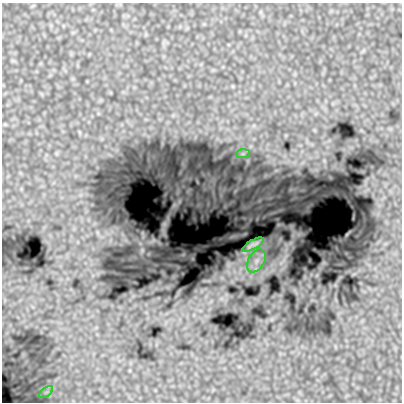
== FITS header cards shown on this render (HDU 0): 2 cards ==
NAXIS1  =                  400
NAXIS2  =                  400

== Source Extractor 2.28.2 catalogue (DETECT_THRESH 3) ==
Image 400 x 400 px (HDU 0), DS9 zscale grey, 1 PNG px = 1 image px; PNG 404 x 404 px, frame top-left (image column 1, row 400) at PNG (2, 3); each listed source drawn as its Kron ellipse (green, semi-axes under 4 px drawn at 4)
Background 1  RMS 0.074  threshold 0.223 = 3 sigma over >= 5 px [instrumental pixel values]
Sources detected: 4; all 4 listed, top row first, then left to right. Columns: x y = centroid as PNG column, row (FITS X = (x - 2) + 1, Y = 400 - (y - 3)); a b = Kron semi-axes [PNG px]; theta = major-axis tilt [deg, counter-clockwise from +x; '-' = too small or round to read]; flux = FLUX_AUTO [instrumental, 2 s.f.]
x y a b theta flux
243 154 7 4 1 9.3
253 245 12 4 30 28
256 261 12 8 58 40
46 392 8 4 36 12